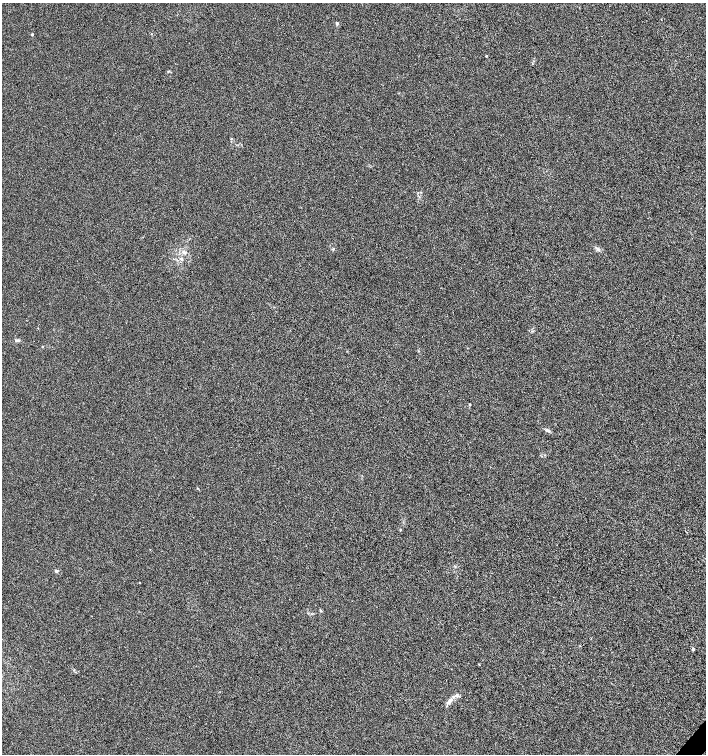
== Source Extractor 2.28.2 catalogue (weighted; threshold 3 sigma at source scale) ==
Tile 6 of 4 x 4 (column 2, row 2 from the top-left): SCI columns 1639-3046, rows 3011-4514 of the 6027 x 6025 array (HDU 1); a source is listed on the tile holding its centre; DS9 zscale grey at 2 x 2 block average (1 PNG px = mean of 2 x 2 image px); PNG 708 x 756 px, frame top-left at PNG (2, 3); no overlay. Shown black and unused: <1% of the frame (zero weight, under 3 of 6 exposures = <1% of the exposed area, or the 3 px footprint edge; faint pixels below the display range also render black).
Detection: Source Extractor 2.28.2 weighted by HDU 2 'WHT'; one run over the whole footprint, this tile lists its part. Background 8.72e-04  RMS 0.0025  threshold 0.0103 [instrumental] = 3 sigma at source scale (4.09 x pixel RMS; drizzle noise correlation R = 1.36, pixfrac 0.8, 0.0396/0.0396 arcsec/px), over >= 5 px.
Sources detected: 12; all 12 listed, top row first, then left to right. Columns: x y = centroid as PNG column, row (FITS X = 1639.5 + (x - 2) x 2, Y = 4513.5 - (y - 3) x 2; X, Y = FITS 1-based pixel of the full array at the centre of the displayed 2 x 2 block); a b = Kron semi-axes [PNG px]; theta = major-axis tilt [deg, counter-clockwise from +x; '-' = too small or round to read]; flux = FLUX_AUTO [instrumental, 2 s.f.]
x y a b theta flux
337 23 4 3 - 0.67
32 34 3 3 - 0.5
486 56 2 2 - 0.4
231 139 3 2 - 0.37
185 253 4 3 - 0.71
17 341 7 3 7 0.84
469 405 3 2 - 0.34
547 430 7 3 -21 1.2
56 571 4 4 - 0.74
321 610 3 2 - 0.46
693 649 4 3 - 0.6
449 701 11 4 54 2.2
Diffuse or blended objects may show on this block-average render without a row.